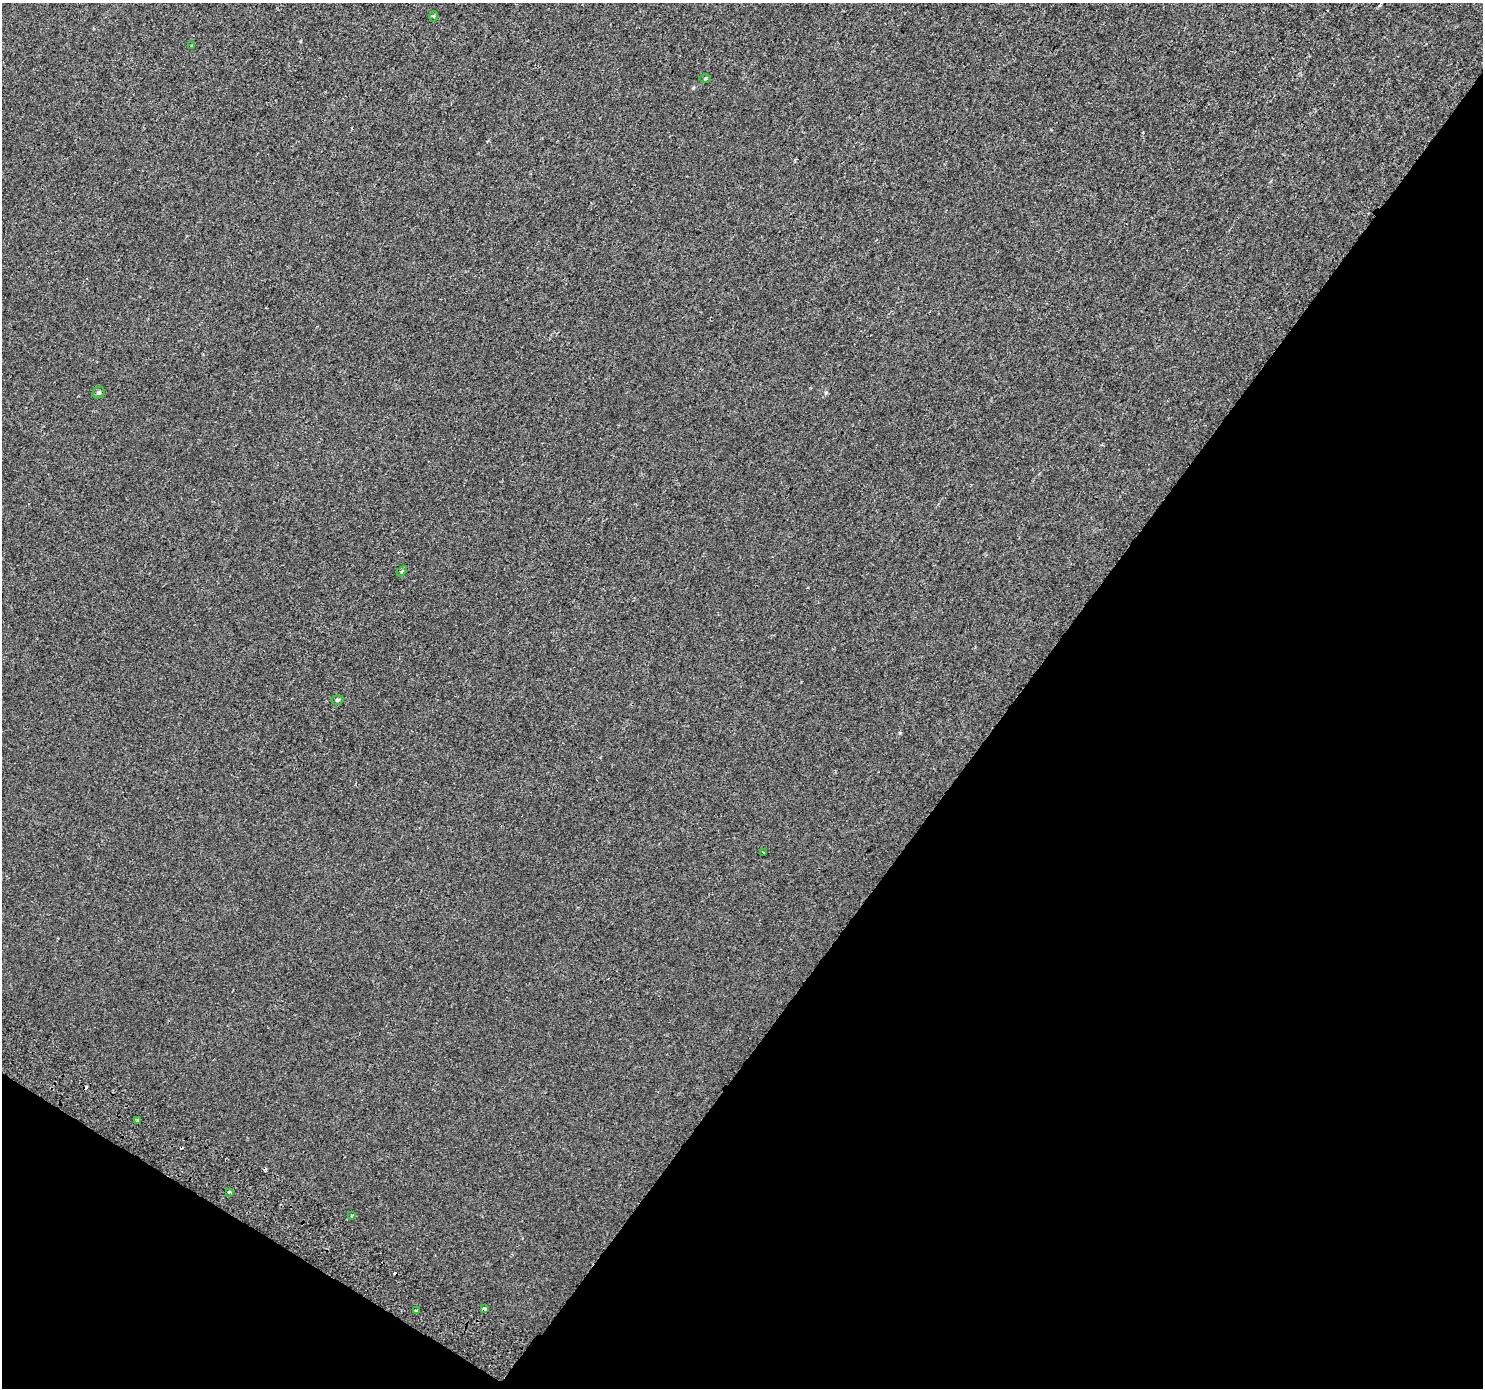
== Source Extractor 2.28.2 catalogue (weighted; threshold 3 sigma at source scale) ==
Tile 15 of 4 x 4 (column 3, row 4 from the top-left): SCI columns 3003-4483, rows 302-1687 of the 5998 x 6079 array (HDU 1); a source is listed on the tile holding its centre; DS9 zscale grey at full resolution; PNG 1485 x 1390 px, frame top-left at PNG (2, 3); each listed source drawn as its Kron ellipse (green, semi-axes under 4 px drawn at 4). Shown black and unused: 35% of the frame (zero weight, under 2 of 3 exposures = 3% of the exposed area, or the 3 px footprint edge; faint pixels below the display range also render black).
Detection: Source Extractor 2.28.2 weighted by HDU 2 'WHT'; one run over the whole footprint, this tile lists its part. Background 2.48e-04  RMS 0.0039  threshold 0.0176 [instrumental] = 3 sigma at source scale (4.5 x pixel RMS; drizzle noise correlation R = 1.50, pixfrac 1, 0.0396/0.0396 arcsec/px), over >= 5 px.
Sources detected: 16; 4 cosmic-ray / hot-pixel residue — neither listed nor drawn; the other 12 listed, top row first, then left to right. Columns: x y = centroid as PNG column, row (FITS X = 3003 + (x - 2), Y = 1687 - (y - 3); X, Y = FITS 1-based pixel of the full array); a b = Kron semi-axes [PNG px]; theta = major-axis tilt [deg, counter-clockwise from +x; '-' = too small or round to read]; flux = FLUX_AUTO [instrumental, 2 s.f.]
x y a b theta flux
434 16 5 3 - 0.35
191 45 3 2 - 0.42
705 78 5 3 - 0.37
99 393 6 5 - 0.76
402 571 6 4 46 0.57
337 700 6 5 - 0.67
763 853 3 3 - 0.8
138 1121 3 3 - 1.8
229 1192 4 3 - 0.65
352 1216 3 3 - 0.79
484 1309 4 3 - 2.1
416 1311 3 3 - 0.57
Overlapping masked pixels (flux is a lower limit): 1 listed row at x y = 484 1309
Unlisted compact peaks at least as high as the median listed source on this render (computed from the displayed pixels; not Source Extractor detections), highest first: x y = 900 733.